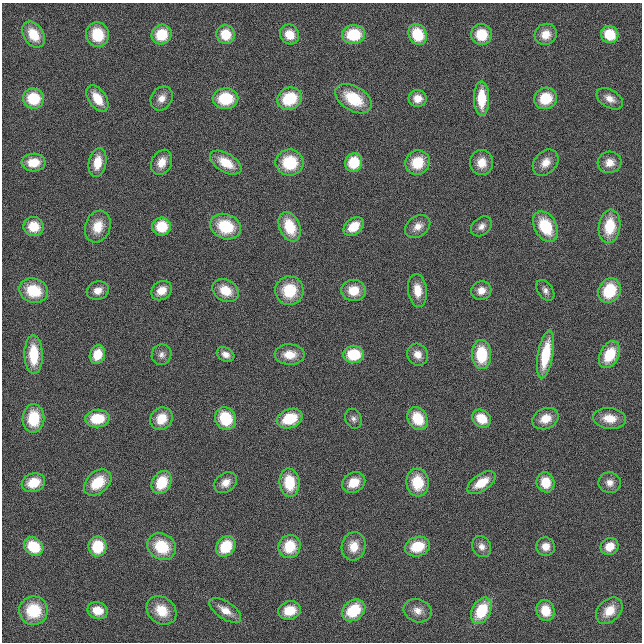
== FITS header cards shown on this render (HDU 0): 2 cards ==
NAXIS1  =                  640
NAXIS2  =                  640

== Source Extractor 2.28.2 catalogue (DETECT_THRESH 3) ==
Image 640 x 640 px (HDU 0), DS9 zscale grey, 1 PNG px = 1 image px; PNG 644 x 644 px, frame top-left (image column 1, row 640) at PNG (2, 3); each listed source drawn as its Kron ellipse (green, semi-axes under 4 px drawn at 4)
Background 1.8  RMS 29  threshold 87.1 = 3 sigma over >= 5 px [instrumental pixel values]
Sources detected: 100; all 100 listed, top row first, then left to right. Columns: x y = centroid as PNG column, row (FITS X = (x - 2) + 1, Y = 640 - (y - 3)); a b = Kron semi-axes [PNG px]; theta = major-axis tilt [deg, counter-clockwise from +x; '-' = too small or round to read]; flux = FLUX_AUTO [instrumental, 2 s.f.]
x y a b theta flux
226 34 9 9 - 52000
289 34 10 9 - 34000
353 34 11 9 2 88000
418 34 11 9 -65 74000
481 34 10 10 - 59000
546 34 11 10 - 27000
610 34 9 8 - 60000
33 35 14 10 -56 52000
97 35 12 11 - 67000
161 35 10 9 - 64000
34 98 10 10 - 80000
97 98 15 8 -56 43000
162 98 13 10 57 19000
418 98 9 8 - 24000
546 98 11 10 - 61000
225 99 13 10 1 87000
289 99 13 11 25 86000
353 99 20 12 -31 83000
482 99 17 7 -89 62000
610 99 14 9 -32 18000
33 162 12 9 3 41000
97 162 14 9 80 38000
162 162 13 10 63 27000
290 162 14 13 - 88000
354 162 9 8 - 65000
609 162 12 10 14 21000
226 163 17 9 -31 47000
417 163 13 11 48 58000
482 163 12 11 - 30000
545 163 15 11 47 24000
162 226 9 9 - 60000
418 226 14 10 36 19000
481 226 11 8 40 12000
545 226 16 11 -60 85000
610 226 17 11 83 63000
34 227 10 9 - 44000
98 227 16 12 70 39000
226 227 16 12 -20 84000
290 227 15 10 -67 70000
354 227 11 8 38 41000
98 290 11 9 19 19000
353 290 12 10 -6 40000
417 290 16 9 -84 33000
545 290 11 7 -55 9600
34 291 15 12 -17 71000
161 291 11 9 37 28000
226 291 14 10 -30 42000
289 291 14 14 - 74000
481 291 10 9 - 20000
609 291 13 10 63 83000
97 354 9 7 72 42000
225 354 9 7 -29 13000
354 354 10 8 -1 77000
34 355 19 9 -88 70000
161 355 10 9 - 11000
290 355 15 10 0 32000
418 355 11 10 - 20000
481 355 14 9 -87 84000
545 355 24 7 80 87000
609 355 14 9 63 63000
33 418 14 11 89 72000
225 418 11 10 - 82000
481 418 10 8 -39 50000
610 418 16 10 -6 35000
97 419 12 8 5 64000
161 419 12 10 48 40000
290 419 13 9 21 73000
353 419 10 8 -64 7800
418 419 12 9 -58 64000
546 419 13 10 23 32000
98 482 15 11 41 65000
162 482 12 9 61 64000
546 482 10 9 - 46000
33 483 12 9 18 46000
226 483 12 9 35 20000
289 483 14 10 -84 71000
354 483 12 9 30 38000
418 483 14 11 -84 68000
481 483 16 8 34 43000
610 483 11 10 - 16000
226 546 11 9 51 75000
354 546 14 12 81 32000
34 547 10 8 -38 71000
97 547 10 9 - 73000
162 547 15 12 -34 78000
289 547 12 11 - 63000
417 547 13 9 15 64000
482 547 11 9 -63 13000
546 547 9 9 - 20000
609 547 9 8 - 29000
98 610 10 8 -14 37000
162 610 16 13 -38 49000
225 610 18 8 -34 25000
290 610 11 9 14 47000
353 610 13 9 36 84000
545 610 10 9 - 39000
33 611 14 14 - 79000
418 611 14 11 -22 19000
481 611 14 9 62 80000
609 611 15 11 44 34000